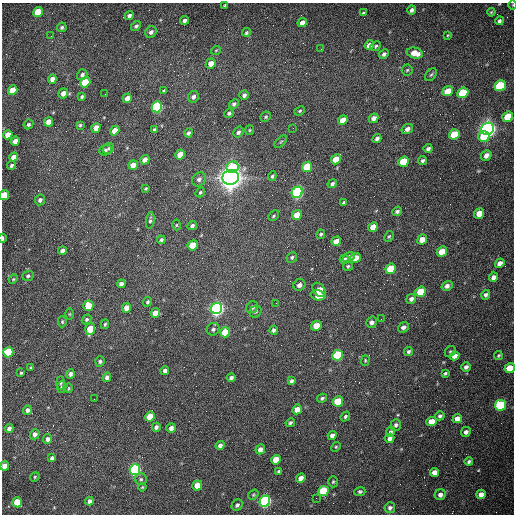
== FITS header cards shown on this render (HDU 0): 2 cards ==
NAXIS1  =                  512 /fastest changing axis
NAXIS2  =                  512 /next to fastest changing axis

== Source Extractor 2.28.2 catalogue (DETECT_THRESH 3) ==
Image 512 x 512 px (HDU 0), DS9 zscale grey, 1 PNG px = 1 image px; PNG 516 x 516 px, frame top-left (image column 1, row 512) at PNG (2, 3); each listed source drawn as its Kron ellipse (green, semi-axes under 4 px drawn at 4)
Background 1500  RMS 22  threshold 67.3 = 3 sigma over >= 5 px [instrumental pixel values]
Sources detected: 214; all 214 listed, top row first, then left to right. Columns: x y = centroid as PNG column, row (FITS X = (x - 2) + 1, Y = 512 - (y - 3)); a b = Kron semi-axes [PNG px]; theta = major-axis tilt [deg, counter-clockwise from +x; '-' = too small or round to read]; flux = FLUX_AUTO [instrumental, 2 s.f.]
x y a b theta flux
225 5 3 3 - 1.6e+03
513 5 4 3 - 1.1e+03
412 10 4 3 - 4.0e+03
38 12 5 4 - 4.9e+04
491 12 4 3 - 1.6e+03
363 13 3 3 - 1.5e+03
129 16 4 4 - 4.2e+03
185 20 4 3 - 4.2e+03
499 21 4 3 - 3.6e+03
302 23 5 4 - 9.3e+03
136 26 6 4 44 3.2e+03
62 27 5 4 - 2.8e+03
151 32 6 5 - 4.8e+03
246 32 4 3 - 2.4e+03
448 35 4 3 - 1.4e+03
51 36 2 2 - 1.1e+03
369 45 5 4 - 1.1e+04
376 46 6 4 41 2.3e+03
321 49 2 2 - 7.8e+02
216 50 5 3 - 1.2e+03
415 53 8 5 -13 1.9e+04
384 54 5 4 - 4.2e+03
211 63 5 4 - 1.2e+04
407 70 5 5 - 2.2e+03
82 75 5 5 - 4.9e+03
431 75 7 4 52 2.8e+03
52 79 5 4 - 8.4e+03
85 82 5 4 - 6.4e+04
500 86 6 5 - 1.4e+05
13 90 5 4 - 3.0e+04
164 91 4 3 - 1.6e+03
448 91 5 4 - 3.3e+04
63 93 5 5 - 1.1e+04
463 93 6 5 - 9.6e+04
105 94 2 2 - 7.0e+02
244 95 5 4 - 4.1e+03
82 97 4 3 - 2.4e+03
193 97 6 5 - 4.7e+03
127 98 5 4 - 1.0e+04
234 104 5 4 - 2.8e+03
157 107 5 5 - 2.6e+05
300 111 5 4 - 2.0e+03
229 113 5 4 - 2.7e+03
266 117 5 4 - 2.2e+03
508 117 6 5 - 5.0e+04
374 118 5 4 - 7.8e+03
343 120 5 4 - 1.6e+04
49 122 5 4 - 1.8e+04
28 124 5 4 - 3.1e+03
80 125 4 3 - 2.1e+03
96 128 5 4 - 1.6e+04
293 128 2 2 - 7.2e+02
407 129 6 4 34 7.5e+03
487 129 6 6 - 1.2e+06
154 130 4 4 - 2.6e+03
250 130 5 4 - 1.7e+03
115 131 5 4 - 2.0e+04
238 132 6 4 56 4.0e+03
188 133 4 4 - 3.6e+03
454 134 5 5 - 5.5e+04
8 135 5 4 - 1.9e+04
484 136 5 5 - 4.4e+04
377 138 4 3 - 4.8e+03
15 141 4 4 - 9.5e+03
281 142 8 3 44 1.8e+03
109 148 6 5 - 2.5e+03
428 149 4 3 - 3.8e+03
105 150 6 5 - 2.8e+03
180 154 5 4 - 2.6e+04
486 155 5 4 - 8.4e+03
13 157 5 4 - 1.2e+04
336 159 5 4 - 2.2e+04
145 160 5 4 - 1.0e+04
422 160 4 4 - 3.0e+03
403 162 5 5 - 6.2e+04
11 165 4 4 - 3.2e+03
133 165 5 4 - 1.5e+04
233 167 6 6 - 5.5e+04
307 167 5 5 - 6.9e+04
272 176 5 4 - 2.5e+03
231 177 8 7 - 2.3e+06
199 179 8 6 50 5.0e+03
332 184 4 4 - 3.7e+03
146 189 3 3 - 1.6e+03
200 192 5 4 - 2.1e+03
297 192 6 5 - 3.5e+05
4 195 5 4 - 4.3e+04
40 200 5 5 - 4.0e+03
344 202 4 3 - 2.6e+03
397 211 5 4 - 3.6e+03
479 213 5 5 - 2.1e+04
297 215 5 4 - 2.3e+04
274 216 6 4 42 2.3e+03
150 220 8 4 82 2.9e+03
176 225 5 3 - 1.4e+03
192 225 5 4 - 4.1e+03
373 227 5 4 - 1.4e+04
321 234 5 4 - 2.5e+03
389 236 6 4 61 1.9e+03
2 238 4 2 - 6.0e+03
422 239 5 4 - 1.8e+04
161 240 4 3 - 2.8e+03
336 241 5 4 - 1.3e+04
193 245 5 5 - 3.5e+04
62 251 4 4 - 7.8e+03
442 251 5 5 - 2.7e+04
292 257 5 5 - 2.5e+03
349 257 6 4 31 6.5e+03
355 258 5 4 - 2.2e+04
344 259 4 3 - 4.2e+03
500 263 5 4 - 1.0e+04
348 266 5 5 - 2.0e+03
391 269 5 5 - 6.7e+04
28 276 6 5 - 3.3e+03
493 277 5 4 - 6.6e+03
13 279 5 4 - 1.5e+03
121 284 4 4 - 6.0e+03
299 285 6 5 - 6.8e+03
447 286 6 4 32 6.2e+03
319 290 8 5 -50 2.8e+04
421 292 5 5 - 4.9e+04
318 295 7 5 -13 1.5e+04
485 295 5 4 - 3.7e+03
411 299 5 4 - 5.3e+03
147 302 5 4 - 2.7e+03
276 303 2 2 - 1.1e+03
88 306 5 5 - 4.5e+04
252 307 6 5 - 4.6e+03
127 308 5 4 - 1.6e+04
217 309 6 5 - 7.3e+05
255 312 6 5 - 3.0e+03
155 313 5 4 - 1.3e+04
70 314 5 3 - 1.6e+03
87 319 5 4 - 2.6e+03
381 319 2 2 - 8.3e+02
62 322 5 4 - 2.0e+03
372 322 6 5 - 5.0e+03
105 324 5 3 - 2.0e+03
316 326 5 4 - 2.9e+04
403 327 6 5 - 6.1e+03
90 329 6 4 70 4.2e+04
213 329 6 6 - 3.8e+03
274 330 4 4 - 4.4e+03
225 332 5 5 - 3.8e+04
408 351 4 4 - 3.0e+03
450 351 6 5 - 2.1e+03
8 352 5 5 - 8.2e+04
338 355 5 5 - 1.7e+05
498 355 4 4 - 1.8e+03
455 356 5 4 - 8.7e+03
365 360 5 4 - 1.8e+03
100 361 5 4 - 3.2e+03
466 367 5 4 - 4.4e+03
31 368 4 3 - 1.7e+03
510 368 5 4 - 3.1e+04
165 370 4 4 - 5.1e+03
21 373 3 3 - 1.8e+03
445 373 4 3 - 2.6e+03
70 374 5 4 - 3.9e+03
107 377 5 4 - 5.7e+03
231 378 4 3 - 3.8e+03
291 381 4 4 - 3.5e+03
60 383 7 4 -88 2.1e+03
61 387 6 5 - 2.4e+03
68 388 5 3 - 1.5e+03
322 398 5 4 - 2.9e+03
94 399 2 2 - 6.4e+02
338 401 5 5 - 6.6e+04
500 405 5 5 - 1.6e+05
297 409 5 4 - 1.7e+04
27 410 4 4 - 4.5e+03
345 416 5 4 - 2.8e+03
440 416 5 4 - 3.4e+03
150 417 5 4 - 3.4e+04
457 419 5 4 - 1.1e+04
432 421 5 4 - 2.0e+04
290 423 5 4 - 2.6e+03
396 425 6 5 - 3.7e+03
156 427 4 4 - 4.2e+03
9 428 4 4 - 5.7e+03
171 428 5 4 - 6.5e+03
391 432 5 4 - 3.3e+03
466 432 5 4 - 5.3e+03
35 434 5 4 - 7.1e+03
332 435 4 4 - 6.5e+03
390 438 5 4 - 6.5e+03
48 439 5 4 - 6.2e+03
220 445 4 3 - 5.2e+03
336 447 5 4 - 1.8e+03
260 449 5 4 - 8.1e+03
52 458 4 4 - 4.6e+03
276 460 5 4 - 3.1e+04
469 462 4 3 - 3.1e+03
5 466 5 4 - 1.4e+04
135 470 5 5 - 3.5e+05
279 471 4 3 - 2.4e+03
434 472 5 4 - 1.2e+04
35 477 5 4 - 1.8e+03
301 478 5 4 - 1.0e+04
141 479 6 6 - 2.8e+03
333 482 5 4 - 2.2e+03
197 486 5 5 - 2.3e+04
142 487 4 3 - 1.4e+03
323 491 5 5 - 1.1e+05
360 492 5 4 - 2.6e+03
253 494 6 4 37 1.9e+03
481 494 5 4 - 1.0e+04
440 495 5 5 - 6.4e+03
316 498 2 2 - 3.4e+03
89 501 4 4 - 5.9e+03
265 501 6 5 - 4.3e+05
17 502 5 5 - 4.8e+04
237 505 6 5 - 4.1e+03
390 508 5 5 - 4.2e+03
At the frame edge (FLAGS 8, measured only in part): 6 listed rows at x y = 513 5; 491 12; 4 195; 2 238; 510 368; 5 466